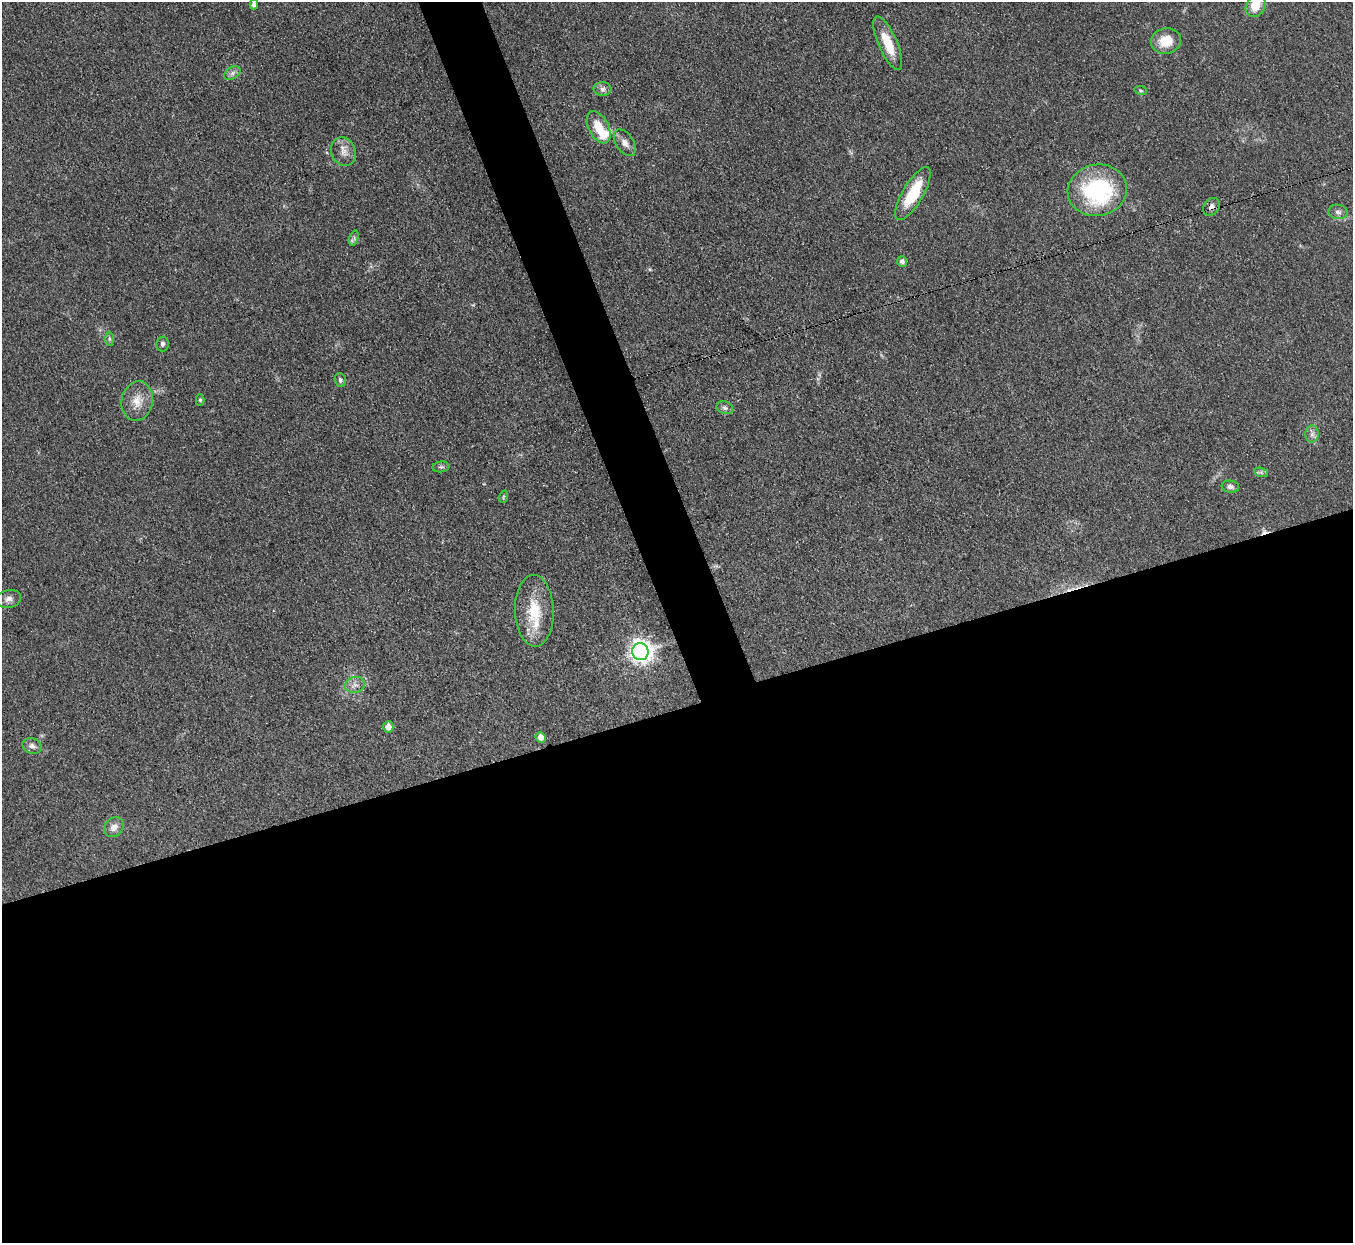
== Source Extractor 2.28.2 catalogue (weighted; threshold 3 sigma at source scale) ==
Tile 15 of 4 x 4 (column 3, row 4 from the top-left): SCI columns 2704-4054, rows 276-1516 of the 5406 x 5391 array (HDU 1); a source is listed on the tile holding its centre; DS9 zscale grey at full resolution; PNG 1355 x 1245 px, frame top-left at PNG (2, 2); each listed source drawn as its Kron ellipse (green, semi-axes under 4 px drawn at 4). Shown black and unused: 46% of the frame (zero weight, under 3 of 4 exposures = <1% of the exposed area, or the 3 px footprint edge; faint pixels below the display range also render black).
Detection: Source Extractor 2.28.2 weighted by HDU 2 'WHT'; one run over the whole footprint, this tile lists its part. Background 0.0857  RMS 0.0062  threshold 0.0278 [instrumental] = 3 sigma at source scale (4.5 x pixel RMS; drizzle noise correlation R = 1.50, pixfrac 1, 0.05/0.05 arcsec/px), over >= 5 px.
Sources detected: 39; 1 inside a brighter object's white glare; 2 cosmic-ray / hot-pixel residue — neither listed nor drawn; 1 inside a brighter listed object's ellipse — not listed separately; the other 35 listed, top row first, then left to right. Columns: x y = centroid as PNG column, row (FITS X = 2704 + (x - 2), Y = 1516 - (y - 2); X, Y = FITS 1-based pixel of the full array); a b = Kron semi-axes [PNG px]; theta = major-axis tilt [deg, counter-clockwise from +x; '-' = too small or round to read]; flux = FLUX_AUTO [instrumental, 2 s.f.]
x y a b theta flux
254 5 5 4 - 2.5
1256 6 12 9 57 11
1166 41 15 12 12 13
888 43 29 9 -66 14
232 73 9 6 37 2.2
602 89 9 7 -1 2.3
1140 90 6 4 -8 0.85
599 127 17 10 -63 13
625 143 15 9 -56 4.6
343 152 15 12 -65 5.8
1097 190 30 25 10 71
913 194 30 10 60 25
1211 207 9 7 51 2.6
1338 212 10 7 -9 2.3
354 238 8 4 70 1.5
902 261 5 5 - 2.2
109 339 7 4 -88 1.2
162 344 7 6 - 1.9
340 380 7 5 -72 1.5
200 400 5 4 - 0.99
137 401 20 15 79 9.6
725 408 8 6 -19 1.8
1312 434 8 7 - 2.4
441 467 8 5 7 1.3
1261 472 7 4 -19 1.4
1230 487 8 6 -6 2.1
503 497 6 4 72 0.76
9 599 12 9 12 3.4
534 611 36 19 -88 22
640 652 8 8 - 420
355 685 10 8 14 3.2
388 727 6 5 - 5
540 737 5 5 - 4.5
32 746 10 7 -22 2.9
114 827 11 9 43 4.5
Overlapping masked pixels (flux is a lower limit): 1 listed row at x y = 1211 207
Isophote crosses this tile's border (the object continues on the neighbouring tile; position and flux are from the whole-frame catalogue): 1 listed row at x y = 1256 6